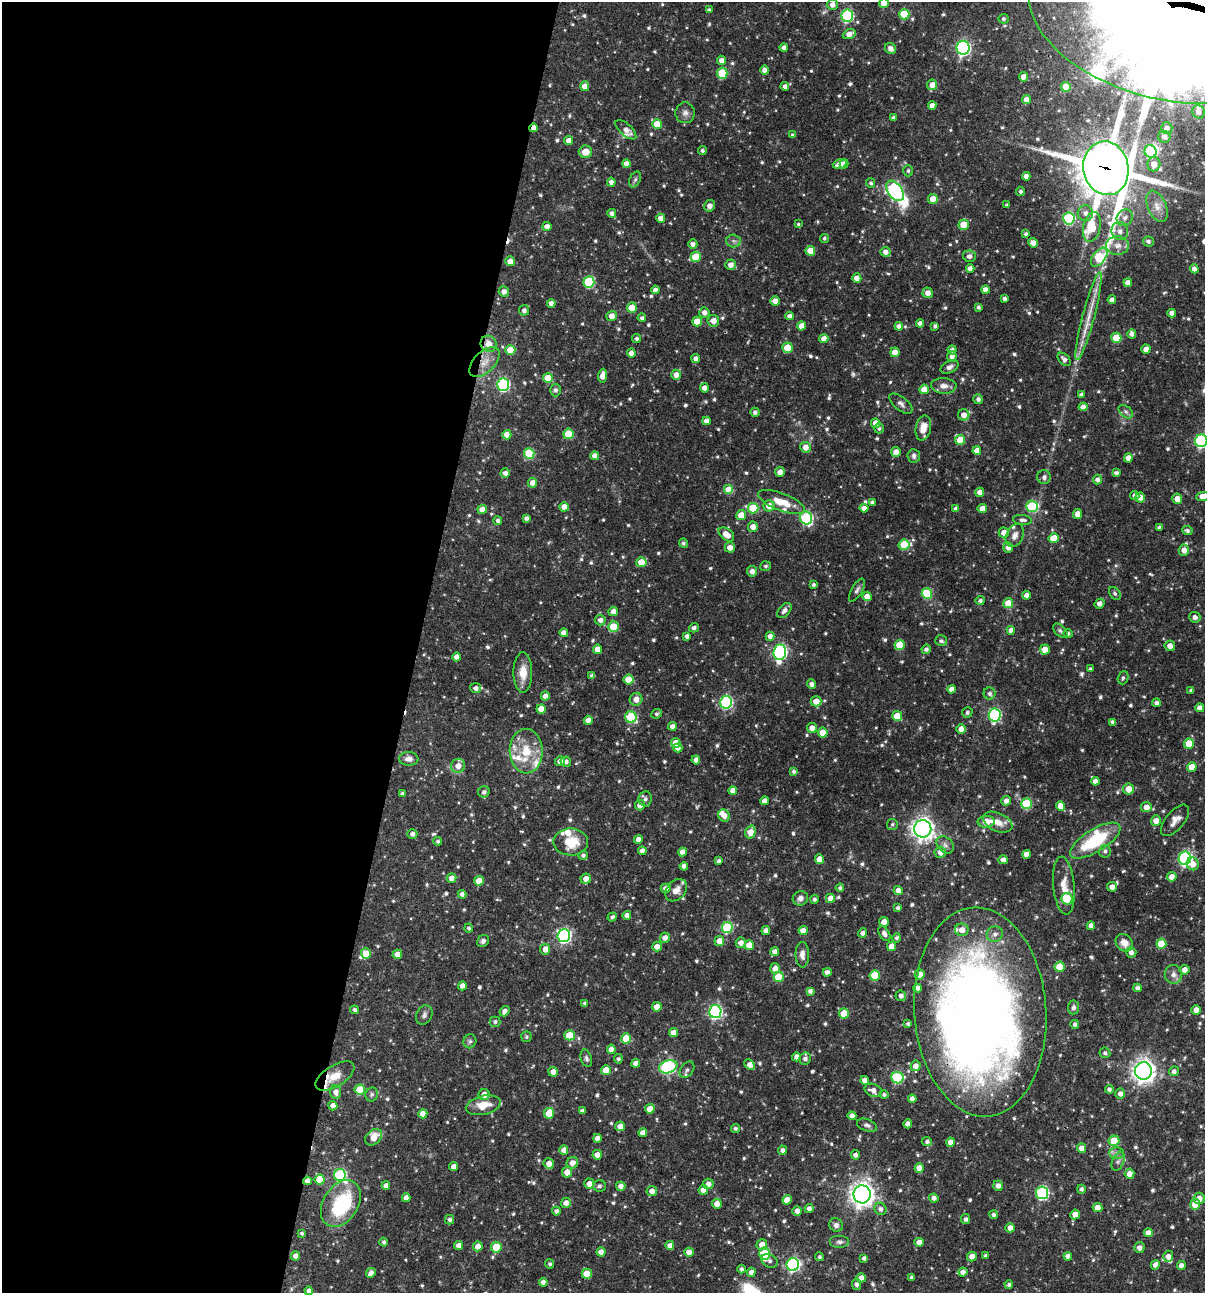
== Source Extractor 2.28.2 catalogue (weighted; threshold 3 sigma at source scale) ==
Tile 5 of 4 x 4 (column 1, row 2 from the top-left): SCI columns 251-1453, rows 2585-3875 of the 5188 x 5168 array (HDU 1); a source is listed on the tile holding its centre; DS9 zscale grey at full resolution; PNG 1207 x 1295 px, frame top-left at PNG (2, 2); each listed source drawn as its Kron ellipse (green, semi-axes under 4 px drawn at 4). Shown black and unused: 35% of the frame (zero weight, under 3 of 4 exposures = <1% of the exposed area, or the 3 px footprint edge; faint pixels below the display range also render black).
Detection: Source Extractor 2.28.2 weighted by HDU 2 'WHT'; one run over the whole footprint, this tile lists its part. Background 0.0706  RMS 0.0035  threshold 0.0158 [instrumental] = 3 sigma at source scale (4.5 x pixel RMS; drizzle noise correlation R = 1.50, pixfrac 1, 0.05/0.05 arcsec/px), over >= 5 px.
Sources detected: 793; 1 too faint to see at this stretch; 6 inside a brighter object's white glare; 2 cosmic-ray / hot-pixel residue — neither listed nor drawn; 16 inside a brighter listed object's ellipse — not listed separately; of the other 768, all 500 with FLUX_AUTO >= 0.688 (the completeness limit of this list) listed and drawn (268 fainter detections not listed), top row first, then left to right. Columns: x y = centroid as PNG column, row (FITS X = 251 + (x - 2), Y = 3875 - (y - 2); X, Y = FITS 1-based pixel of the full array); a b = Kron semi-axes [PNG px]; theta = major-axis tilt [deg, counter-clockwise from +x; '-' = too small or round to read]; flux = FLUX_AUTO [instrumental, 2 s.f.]
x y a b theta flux
884 3 5 4 - 3.7
832 4 5 5 - 2.1
709 10 4 4 - 0.96
1179 10 152 91 -10 21000
904 14 5 5 - 12
847 16 6 6 - 39
1003 19 5 5 - 0.82
849 34 7 4 25 2.9
784 47 4 4 - 1.5
890 48 6 5 - 1.7
963 48 7 6 - 70
722 60 5 4 - 2.1
765 70 4 4 - 1.9
722 73 5 5 - 13
1023 77 4 4 - 2.8
932 85 5 5 - 2.7
585 86 5 4 - 2.9
785 86 4 4 - 1.6
1066 87 5 5 - 5.3
1026 100 4 4 - 2.3
932 105 4 4 - 2.3
1199 112 6 6 - 1.7
685 113 10 9 - 1.8
894 118 4 4 - 1.2
657 124 5 5 - 7.4
533 128 4 3 - 2.1
1167 128 6 5 - 1.6
626 130 13 6 -42 2.2
792 135 4 3 - 0.73
1164 137 6 6 - 1.6
569 141 4 4 - 2.6
702 150 4 4 - 0.77
1151 151 6 6 - 26
585 152 7 6 - 4.1
626 164 4 4 - 2.2
840 164 7 4 19 2.4
844 164 4 4 - 2.5
1154 164 7 6 - 3.2
1106 168 27 22 -80 1500
908 171 6 4 -90 0.73
1026 176 4 4 - 2
635 179 8 5 63 0.83
611 182 4 4 - 1.7
871 183 5 4 - 0.75
895 191 11 7 -54 88
1021 191 5 4 - 0.8
933 199 5 5 - 5
1007 205 3 3 - 0.77
710 206 6 5 - 1.9
1157 206 16 9 -66 3.4
612 213 4 4 - 1.3
1085 213 8 7 - 1.9
661 218 4 4 - 2.3
1069 218 6 5 - 33
1125 218 9 7 52 1.9
798 224 4 3 - 0.72
964 225 5 5 - 6.8
547 227 4 4 - 2.5
1092 227 15 8 78 14
1120 231 9 8 - 1.9
1026 234 4 4 - 0.82
824 238 4 4 - 0.76
734 241 7 6 - 1
1148 241 5 5 - 0.98
1033 243 5 4 - 2.3
693 244 5 4 - 1.5
1117 245 11 9 -1 2.7
810 251 5 5 - 5.2
885 252 5 5 - 2
969 256 6 6 - 1.6
696 257 5 5 - 9.5
1099 257 11 6 53 23
510 261 5 5 - 2.8
731 265 5 5 - 2.2
970 269 4 4 - 2.2
1194 269 4 4 - 2.1
857 278 4 4 - 2.8
589 282 6 5 - 27
1128 283 4 4 - 2.3
655 290 4 4 - 1.8
985 290 4 4 - 2.6
504 291 5 5 - 1.9
928 293 5 5 - 2.3
1005 299 3 3 - 0.98
1112 300 4 4 - 1.7
775 301 5 5 - 2.4
551 303 4 4 - 2
632 307 5 5 - 5.9
978 307 4 3 - 0.73
524 310 5 5 - 1.4
704 312 5 5 - 1.9
1172 313 4 4 - 1.9
612 316 5 5 - 2.5
790 316 4 4 - 1.4
1089 316 45 6 75 7
642 318 4 4 - 0.99
697 321 5 5 - 5.7
713 321 6 6 - 2.7
920 323 4 4 - 1.5
802 326 4 4 - 3.1
899 326 4 4 - 1.8
935 326 4 4 - 0.95
1132 334 5 4 - 1.5
637 338 4 4 - 0.92
1116 338 5 5 - 11
824 339 4 4 - 2.5
489 344 8 7 - 3.8
787 348 5 5 - 7.5
1146 349 4 4 - 2.6
510 350 5 5 - 6.9
952 350 4 4 - 1.3
895 352 5 4 - 4.9
631 353 4 4 - 2.3
952 356 5 5 - 1.6
696 359 4 4 - 1.8
1064 359 8 5 -46 1.5
484 362 18 10 45 4.8
950 367 10 6 27 1.4
676 375 5 5 - 2.3
602 376 7 4 85 2.7
548 378 5 5 - 7
503 385 6 6 - 44
944 386 12 7 -2 2.3
704 388 4 4 - 2
924 389 5 5 - 4.6
555 390 6 5 - 0.83
1081 395 4 4 - 1.4
978 399 5 5 - 1.3
901 404 14 6 -40 1.6
1083 407 4 4 - 1.9
755 412 4 4 - 1.2
1126 412 8 5 -41 0.95
964 415 6 5 - 2.5
706 421 4 4 - 2
875 423 5 4 - 3.1
879 428 5 5 - 0.75
923 428 12 7 79 4.3
568 434 5 5 - 8.8
507 435 4 4 - 3.6
960 440 5 5 - 7.3
1201 441 6 6 - 57
806 447 5 5 - 2.6
977 451 4 4 - 2.9
896 452 5 5 - 2.5
529 453 5 5 - 16
595 456 4 4 - 2.4
914 456 7 6 - 1.1
1128 458 5 4 - 2.6
780 472 5 4 - 2.3
505 473 5 4 - 1.6
1116 473 4 4 - 1
1044 477 7 7 - 1.4
1097 480 5 4 - 1.4
533 483 5 4 - 3
729 490 5 5 - 10
980 492 4 4 - 2.3
1135 496 5 4 - 1.6
1203 496 7 4 3 3.1
1140 497 5 5 - 2.4
1177 499 5 5 - 3.4
781 502 25 9 -21 6.5
872 502 4 3 - 0.98
769 506 5 5 - 3.6
1032 506 6 5 - 23
564 507 4 4 - 4.4
753 508 5 5 - 14
864 508 4 4 - 2.1
982 508 4 4 - 2.7
482 509 4 4 - 2.9
956 509 4 4 - 1.6
1077 514 5 4 - 2.2
741 515 5 5 - 4.9
526 518 4 4 - 1.1
806 518 6 6 - 39
1022 520 9 5 -5 1.1
498 521 4 4 - 1.1
753 527 5 5 - 2.4
1159 528 4 3 - 1.1
1187 531 5 4 - 1
1004 533 5 5 - 2.5
726 534 9 5 -37 4
1015 535 12 8 67 2.2
1053 538 5 5 - 6.5
683 543 5 4 - 0.75
904 545 5 5 - 15
730 547 5 5 - 2.4
1008 547 5 5 - 2
1184 550 5 5 - 2.4
641 562 5 5 - 6.6
766 566 5 5 - 0.78
752 571 5 5 - 2.1
813 585 4 4 - 0.7
857 590 13 5 60 1.1
927 593 5 5 - 17
1115 593 7 5 -49 0.71
1026 595 4 4 - 1.5
867 596 4 4 - 3.2
980 601 4 4 - 1.1
1008 603 5 5 - 6
1100 604 5 4 - 1.9
613 611 5 4 - 2.2
784 611 9 5 48 1.7
1195 617 6 5 - 1.5
600 620 5 5 - 1.6
613 627 5 5 - 8.9
694 628 5 4 - 1.3
1011 630 4 4 - 2.3
1060 631 9 5 -45 0.78
564 633 4 4 - 2.4
1068 634 5 4 - 0.87
687 636 4 4 - 1.3
770 636 4 4 - 1.9
941 641 6 5 - 0.82
900 645 5 5 - 9.8
1170 646 5 5 - 2.4
597 649 4 4 - 3.5
926 649 5 4 - 1
1045 649 5 5 - 3.5
780 652 8 6 82 71
456 657 4 4 - 2.2
1090 669 4 4 - 0.8
523 673 20 9 -90 5.2
592 676 4 4 - 1.2
1123 678 7 5 71 0.73
628 680 5 5 - 7.1
811 684 4 4 - 1.4
476 688 5 5 - 1.7
951 689 4 4 - 2.2
1191 691 4 3 - 0.92
990 694 6 6 - 1
545 696 4 4 - 2.1
636 699 6 6 - 2.5
816 701 5 5 - 3.4
726 702 6 6 - 48
1156 703 4 4 - 1.2
1200 708 4 4 - 2.2
541 709 5 4 - 4.3
967 712 5 5 - 0.81
657 714 5 4 - 0.81
995 715 6 6 - 45
897 716 5 5 - 7.4
631 717 6 5 - 26
588 720 4 4 - 2.3
1112 722 4 3 - 1.1
672 726 4 4 - 1.8
812 728 5 5 - 2.3
961 729 4 4 - 2.5
823 733 5 5 - 5.1
676 743 5 5 - 4.1
1189 744 5 5 - 6.4
678 748 5 4 - 2
526 751 22 16 -88 11
409 759 9 7 -3 2.1
696 760 4 4 - 1.7
560 761 5 5 - 2.2
566 762 5 5 - 1.3
458 766 7 7 - 3.1
1192 767 5 4 - 5.8
793 771 4 4 - 0.78
1095 781 4 4 - 2.1
1128 789 5 5 - 3.7
733 791 4 4 - 2.9
484 792 6 5 - 1.3
402 793 4 4 - 0.91
645 799 8 6 83 1.1
765 801 4 4 - 2.1
1006 801 5 5 - 1.8
1027 804 5 5 - 20
640 805 5 5 - 2.3
1061 806 4 4 - 3.6
1146 807 5 5 - 3.1
724 816 6 5 - 2.5
1175 820 19 9 49 2.9
1156 821 5 5 - 2.7
986 822 8 5 5 4.7
998 822 15 9 -24 3.8
892 824 5 5 - 0.71
923 829 8 8 - 220
750 832 6 5 - 4.8
412 834 5 5 - 1.4
638 839 4 4 - 2.1
438 841 4 4 - 0.69
1095 841 28 11 32 21
571 842 17 13 -1 9.2
945 845 10 7 -46 1.4
642 851 4 4 - 1.7
1105 851 6 5 - 0.94
683 852 4 4 - 2.3
940 852 5 5 - 2.5
1026 854 4 4 - 2.1
583 855 4 4 - 0.95
1185 858 6 6 - 69
819 859 5 4 - 3.8
1003 860 4 4 - 2.3
719 861 4 3 - 1
1193 864 6 6 - 3.1
684 866 4 4 - 1.7
1172 877 5 5 - 2.5
451 878 5 4 - 2.2
586 879 5 5 - 2.4
479 881 5 4 - 4.6
1064 886 29 10 -85 5.3
1112 887 5 5 - 2.4
666 888 5 4 - 1.6
840 888 4 4 - 0.96
676 890 12 9 48 2.8
898 890 4 4 - 2.3
462 894 4 4 - 1.4
800 898 8 7 - 1.6
830 898 4 4 - 2.9
814 899 4 4 - 0.95
1067 899 6 5 - 14
898 908 4 4 - 0.81
627 915 4 4 - 1.7
612 917 5 3 - 0.87
884 922 5 4 - 2.7
1091 926 4 4 - 1.8
469 928 4 4 - 0.81
727 928 5 5 - 24
803 930 4 4 - 2.6
962 930 7 6 - 2.9
766 931 4 4 - 1.8
862 933 4 4 - 1.5
884 934 8 5 -59 1.7
995 934 8 7 - 1.7
564 935 6 6 - 72
665 938 5 4 - 2.2
897 938 5 4 - 0.81
483 941 6 5 - 1
719 941 5 5 - 3.2
741 943 5 5 - 2.1
1124 943 9 7 -49 3.4
1161 944 5 5 - 8.1
749 945 5 5 - 4.8
892 946 5 4 - 4.1
657 947 5 5 - 2.3
545 949 5 5 - 2.5
775 952 4 4 - 2.2
1131 952 5 5 - 1.6
366 953 5 5 - 7.7
397 954 5 4 - 2.9
802 955 13 7 -90 2
1060 967 5 5 - 7.6
775 969 5 5 - 2.1
1185 970 5 5 - 2.1
827 972 4 4 - 1.6
920 974 5 5 - 2.7
1173 974 9 8 - 1.9
875 975 5 5 - 10
779 977 5 5 - 8.8
462 986 4 4 - 2.5
918 988 4 4 - 1.7
1137 988 4 4 - 1.4
810 991 4 4 - 1.3
901 996 5 5 - 1.4
584 1003 4 4 - 0.7
657 1007 4 4 - 4.6
1073 1007 7 5 84 1.1
354 1010 4 4 - 0.84
1196 1010 4 4 - 2.6
504 1011 5 4 - 1.6
715 1011 6 6 - 63
980 1012 104 66 -86 420
844 1013 5 5 - 8.8
424 1015 10 7 63 1.2
495 1022 5 5 - 0.91
908 1024 4 3 - 0.78
1075 1024 4 4 - 1
673 1033 4 4 - 3
570 1035 5 5 - 9
526 1037 5 5 - 0.7
626 1038 5 5 - 8.6
470 1041 7 6 - 0.96
611 1049 4 4 - 2.2
1105 1053 5 5 - 0.85
796 1057 4 4 - 1.8
586 1058 9 5 -73 0.87
618 1059 4 4 - 0.83
805 1059 6 5 - 1.4
636 1063 4 4 - 2.3
750 1065 6 4 -45 2.4
915 1066 5 5 - 2.2
668 1067 9 6 19 55
606 1070 5 5 - 6.3
687 1070 9 6 55 1.1
1143 1071 9 8 - 230
1174 1071 5 4 - 1.4
553 1072 5 4 - 2.3
335 1076 22 10 32 5.6
897 1078 6 5 - 28
865 1080 4 4 - 2.3
1109 1089 4 4 - 1
360 1090 5 5 - 9.3
873 1090 9 6 -23 2.3
336 1092 7 5 -82 2
372 1094 7 6 - 0.77
1120 1094 5 5 - 1.7
484 1095 5 5 - 2.7
884 1095 5 4 - 0.8
912 1099 4 4 - 1.9
483 1105 17 9 13 5.9
333 1106 5 4 - 2.3
650 1109 5 4 - 4.4
582 1111 4 4 - 1.2
549 1113 5 5 - 8.3
423 1114 4 4 - 4.1
852 1116 4 4 - 1.9
908 1124 4 4 - 2
867 1125 10 6 -20 1
620 1126 5 5 - 2.5
735 1128 4 4 - 0.8
643 1133 4 4 - 2.3
374 1137 9 7 43 4.6
597 1138 4 4 - 2.3
1114 1141 5 5 - 8.6
927 1142 5 4 - 0.94
950 1142 4 4 - 2.4
1082 1148 5 4 - 3.1
564 1150 5 4 - 2.6
782 1150 4 4 - 1.3
1117 1153 7 6 - 1.1
597 1155 5 5 - 2.6
855 1155 4 4 - 1.2
1118 1161 10 6 68 1.3
549 1163 5 5 - 2.5
572 1163 6 5 - 2.7
454 1167 4 4 - 2.4
919 1168 5 4 - 3.6
567 1172 5 5 - 2.9
1129 1174 5 5 - 2.6
340 1175 6 6 - 33
320 1179 5 5 - 8.2
307 1181 4 4 - 2.1
589 1184 5 5 - 2.4
708 1184 5 5 - 1.8
386 1186 4 4 - 1.7
599 1186 6 6 - 0.77
621 1186 5 4 - 1.8
998 1186 5 5 - 1.9
1081 1189 4 4 - 0.95
703 1190 5 4 - 2.7
652 1191 5 5 - 2.3
1042 1193 6 6 - 42
862 1194 9 8 - 260
406 1198 4 4 - 2
934 1198 4 4 - 1.7
1199 1198 5 5 - 2.6
787 1200 5 4 - 3.6
566 1203 5 5 - 2.2
341 1204 25 17 58 25
717 1204 5 4 - 2.7
1195 1204 5 5 - 6
809 1208 4 4 - 1.6
1097 1208 5 4 - 3.8
880 1209 6 5 - 1.3
556 1211 4 4 - 1.2
797 1211 5 5 - 2.2
1075 1214 5 4 - 2.9
993 1215 4 4 - 1.2
966 1219 5 4 - 1.1
450 1220 5 4 - 1.1
836 1225 7 6 - 1.3
1010 1228 5 4 - 2.3
302 1233 3 3 - 0.7
1148 1233 4 4 - 2.2
384 1242 4 4 - 0.78
839 1242 10 6 0 1.4
919 1242 4 4 - 2.6
459 1245 4 4 - 2.2
670 1245 4 4 - 1.9
762 1245 5 5 - 2.8
478 1246 5 4 - 2.9
496 1247 5 5 - 11
1139 1248 5 5 - 2
601 1252 4 4 - 2.5
689 1252 5 4 - 2.5
765 1253 6 5 - 17
986 1255 3 3 - 0.72
296 1256 4 4 - 2.3
972 1256 5 5 - 2.7
1068 1256 4 4 - 2
1168 1256 6 5 - 2
820 1257 4 4 - 0.85
864 1258 4 4 - 1.1
770 1261 8 6 -29 0.99
550 1264 4 4 - 0.79
793 1264 6 6 - 61
1155 1265 5 4 - 2
1181 1266 4 4 - 2.2
741 1269 4 4 - 0.91
751 1272 4 4 - 1.9
963 1272 4 4 - 1.9
371 1273 5 4 - 1.7
587 1274 5 5 - 6.9
912 1277 4 3 - 0.89
861 1278 5 4 - 2.3
543 1282 4 4 - 2.2
857 1284 5 4 - 1.2
1009 1285 4 4 - 0.8
309 1291 4 4 - 1.8
Overlapping masked pixels (flux is a lower limit): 9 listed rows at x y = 1179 10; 533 128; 1106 168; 489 344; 484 362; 980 1012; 335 1076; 307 1181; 1075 1214
Isophote crosses this tile's border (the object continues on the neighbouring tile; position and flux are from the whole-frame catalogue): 5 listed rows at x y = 884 3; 1179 10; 1201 441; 1203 496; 309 1291